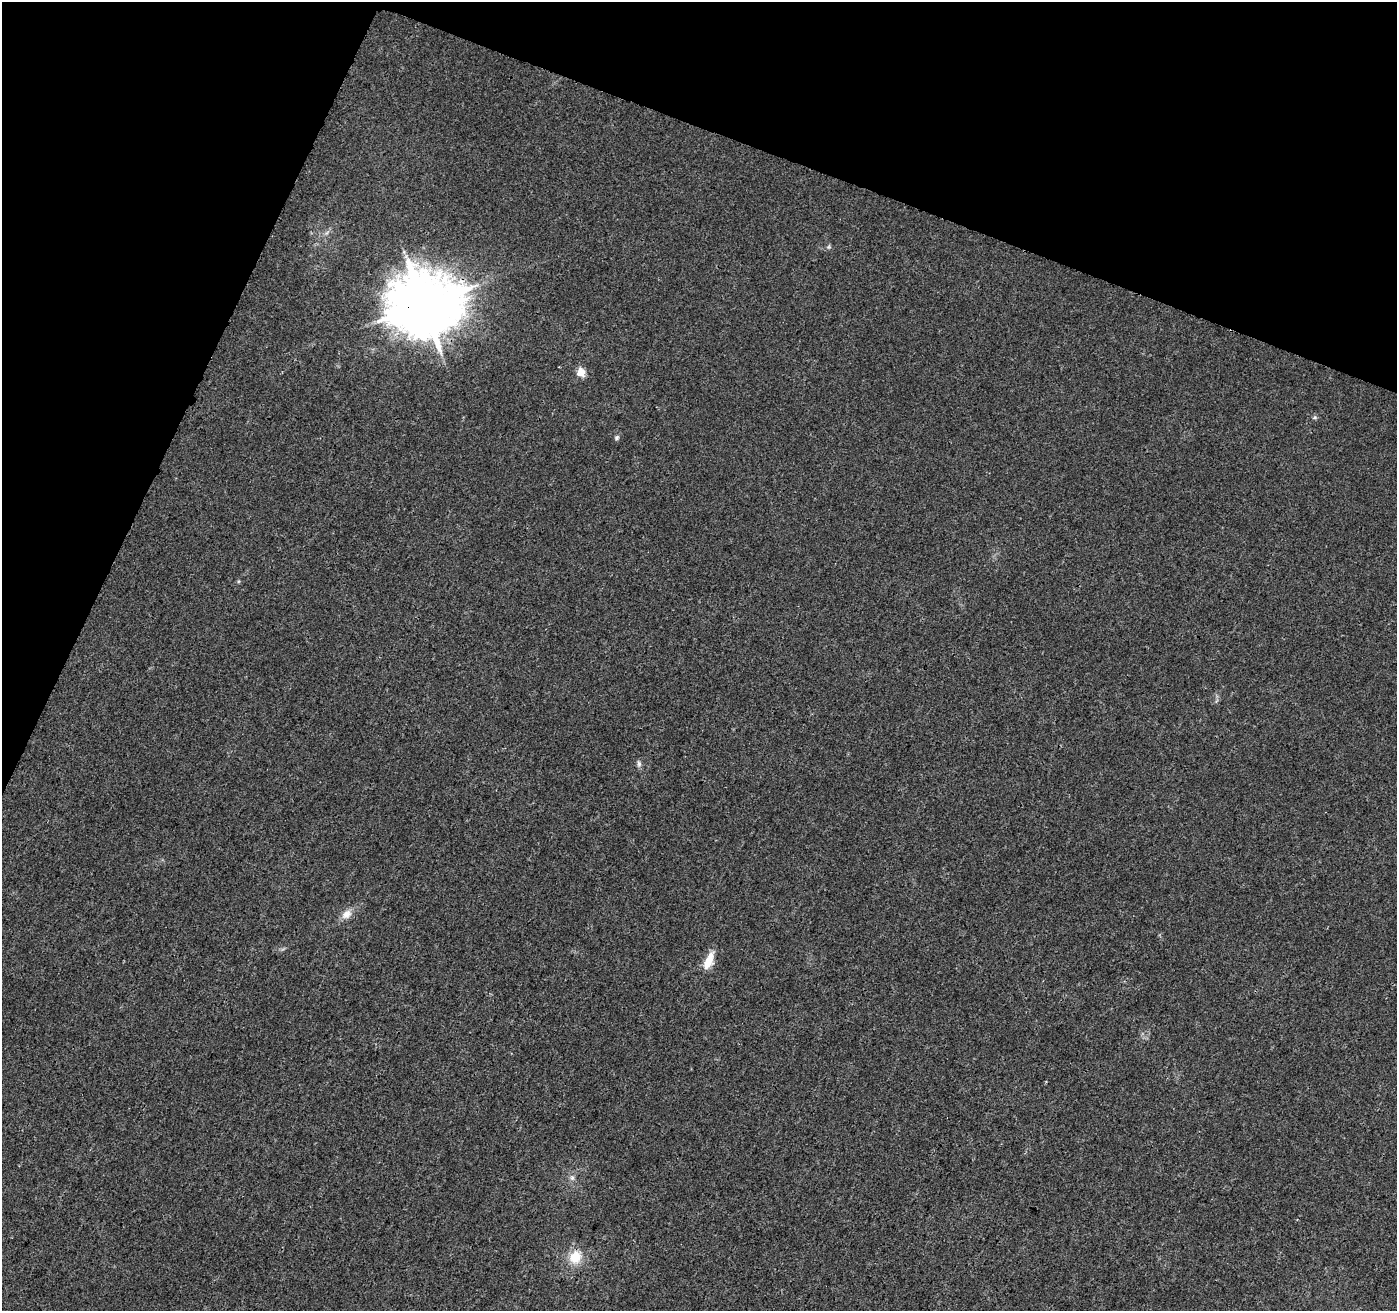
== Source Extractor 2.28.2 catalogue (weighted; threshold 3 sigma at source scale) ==
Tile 2 of 4 x 4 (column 2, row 1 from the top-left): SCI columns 1407-2801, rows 4145-5453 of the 5612 x 5737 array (HDU 1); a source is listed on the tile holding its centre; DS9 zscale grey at full resolution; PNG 1399 x 1313 px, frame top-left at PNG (2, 2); no overlay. Shown black and unused: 19% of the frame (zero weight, under 3 of 4 exposures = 1% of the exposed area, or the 3 px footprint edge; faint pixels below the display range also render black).
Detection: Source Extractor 2.28.2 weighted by HDU 2 'WHT'; one run over the whole footprint, this tile lists its part. Background 0.00894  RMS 0.0029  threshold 0.0129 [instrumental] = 3 sigma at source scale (4.5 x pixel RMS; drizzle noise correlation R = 1.50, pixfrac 1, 0.0396/0.0396 arcsec/px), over >= 5 px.
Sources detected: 9; all 9 listed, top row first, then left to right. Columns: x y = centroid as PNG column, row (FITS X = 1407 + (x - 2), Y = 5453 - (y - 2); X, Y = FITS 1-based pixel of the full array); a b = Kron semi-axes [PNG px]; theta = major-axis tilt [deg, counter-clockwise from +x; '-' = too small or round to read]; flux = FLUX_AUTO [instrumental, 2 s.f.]
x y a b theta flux
423 305 19 18 - 2100
581 372 5 5 - 7.6
1315 417 7 5 18 0.5
616 438 7 5 47 0.6
639 764 9 6 -89 0.83
347 914 15 10 44 2.6
709 961 24 10 66 4.3
572 1178 6 6 - 0.84
575 1257 17 15 63 6.2
Overlapping masked pixels (flux is a lower limit): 1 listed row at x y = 423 305